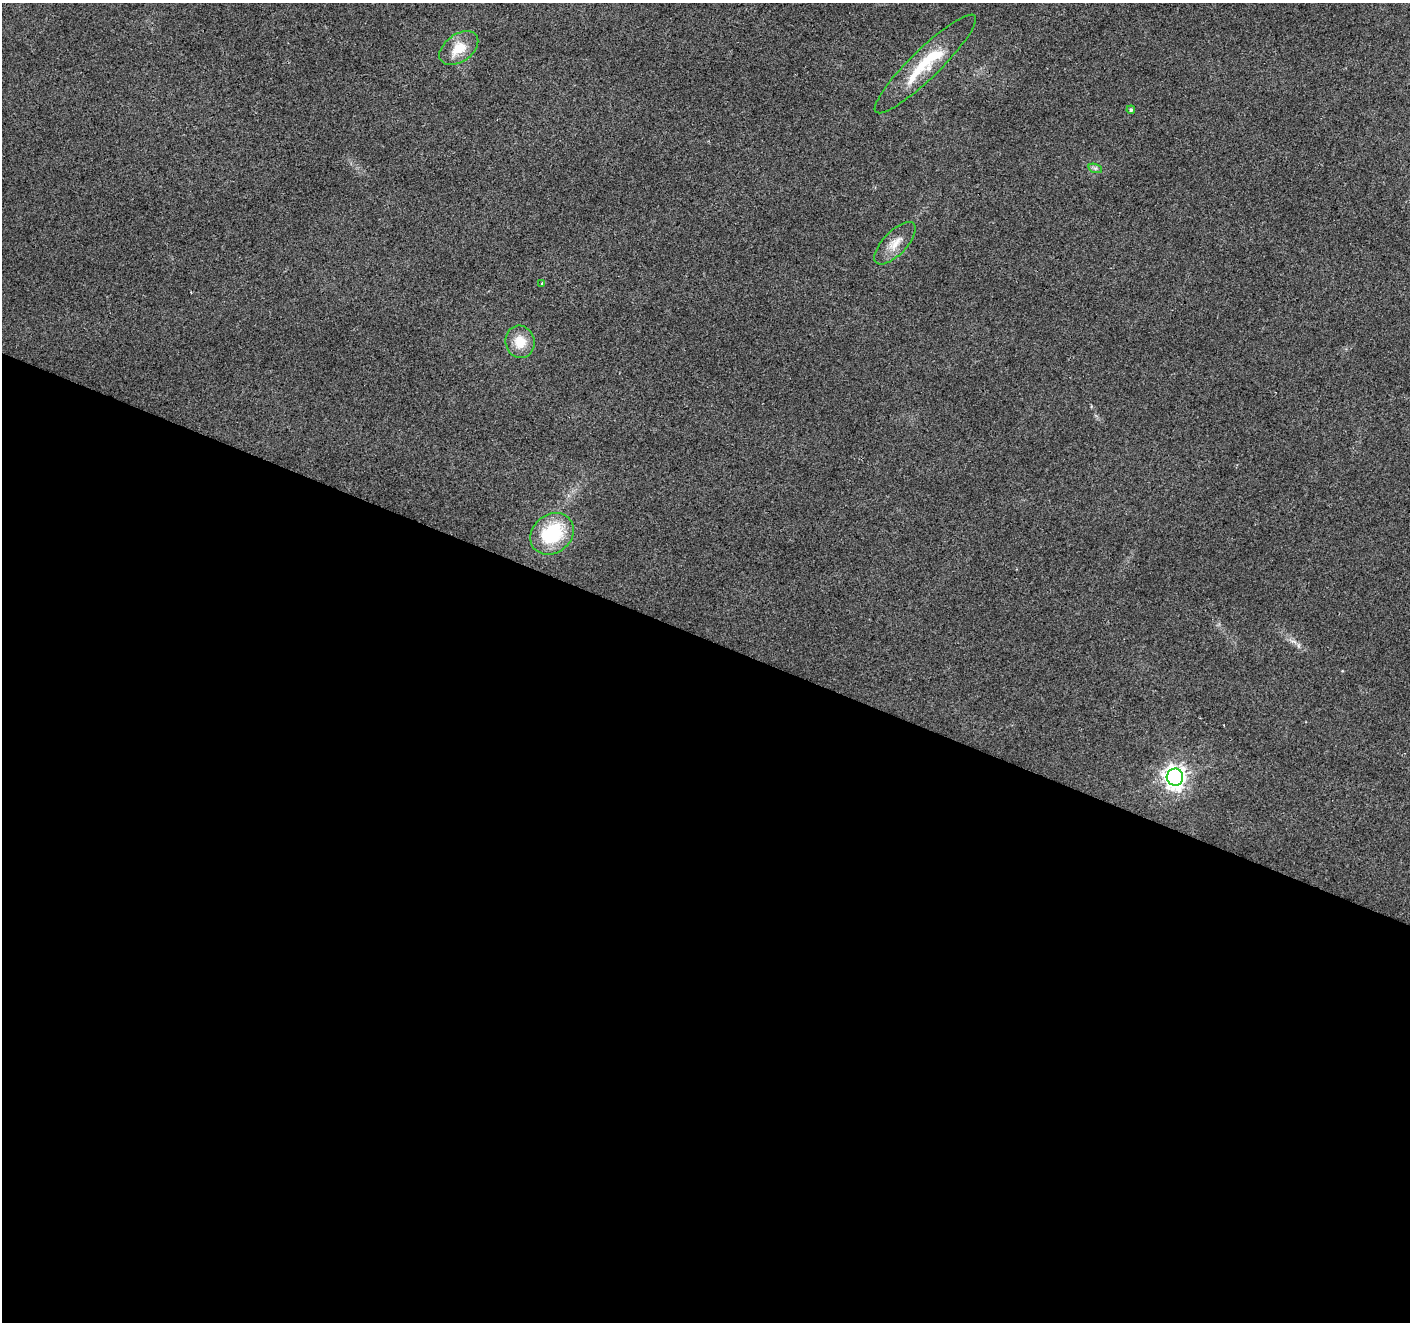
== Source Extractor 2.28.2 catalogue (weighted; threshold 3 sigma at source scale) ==
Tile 14 of 4 x 4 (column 2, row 4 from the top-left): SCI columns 1416-2823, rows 272-1591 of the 5639 x 5759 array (HDU 1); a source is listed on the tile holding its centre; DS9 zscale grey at full resolution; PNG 1412 x 1324 px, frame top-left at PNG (2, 3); each listed source drawn as its Kron ellipse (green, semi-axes under 4 px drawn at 4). Shown black and unused: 52% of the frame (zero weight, under 2 of 3 exposures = <1% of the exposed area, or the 3 px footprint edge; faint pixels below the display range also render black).
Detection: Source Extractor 2.28.2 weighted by HDU 2 'WHT'; one run over the whole footprint, this tile lists its part. Background 0.0396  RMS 0.0086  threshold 0.0385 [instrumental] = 3 sigma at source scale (4.5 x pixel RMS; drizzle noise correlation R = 1.50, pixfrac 1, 0.0396/0.0396 arcsec/px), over >= 5 px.
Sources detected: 9; all 9 listed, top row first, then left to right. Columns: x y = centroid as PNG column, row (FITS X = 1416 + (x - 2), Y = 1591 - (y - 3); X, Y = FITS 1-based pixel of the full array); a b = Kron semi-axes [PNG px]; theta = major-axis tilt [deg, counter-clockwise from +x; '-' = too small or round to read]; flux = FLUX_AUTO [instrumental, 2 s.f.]
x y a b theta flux
459 48 22 13 35 18
925 64 69 14 44 45
1131 110 4 4 - 1.3
1095 168 7 4 -18 1.8
895 243 27 11 46 12
542 284 3 3 - 1.2
520 342 16 14 -74 16
552 534 23 19 38 58
1175 777 8 8 - 580